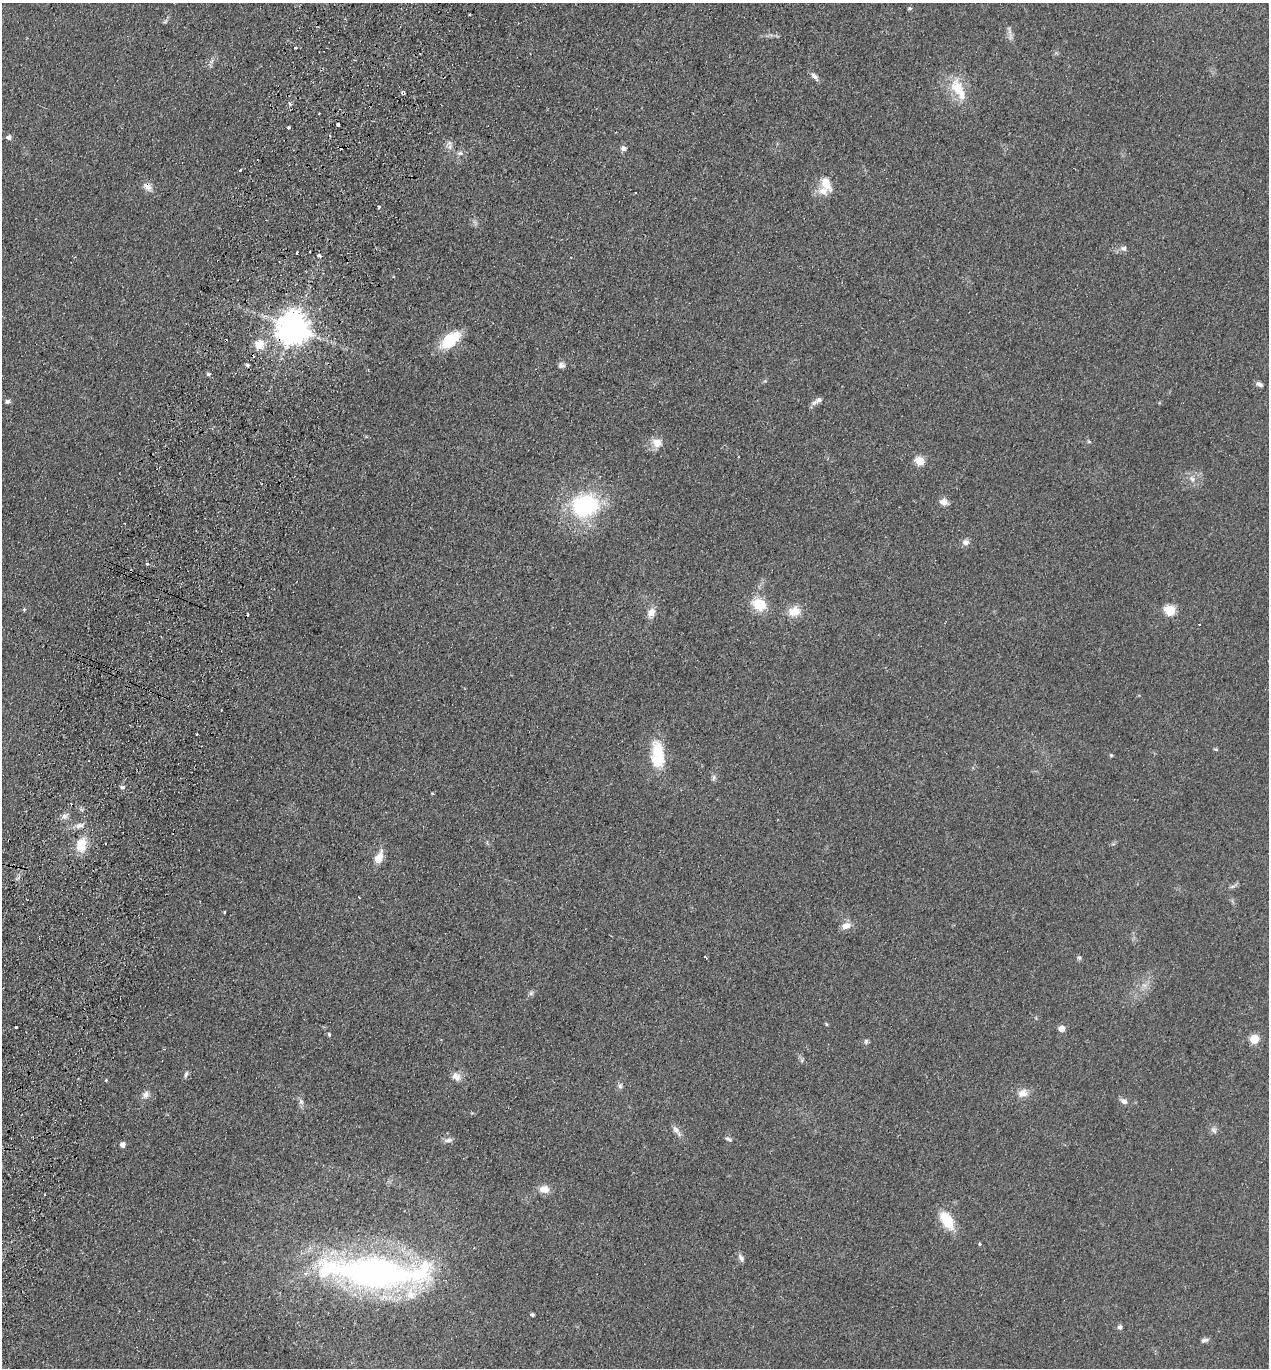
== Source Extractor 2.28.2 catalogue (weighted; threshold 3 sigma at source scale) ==
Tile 7 of 4 x 4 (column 3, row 2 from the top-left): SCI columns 2859-4125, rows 2755-4120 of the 5586 x 5508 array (HDU 1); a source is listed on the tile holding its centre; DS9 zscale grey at full resolution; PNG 1271 x 1370 px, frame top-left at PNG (2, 3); no overlay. Shown black and unused: <1% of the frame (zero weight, under 2 of 3 exposures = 3% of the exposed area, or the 3 px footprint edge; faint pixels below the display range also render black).
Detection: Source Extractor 2.28.2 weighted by HDU 2 'WHT'; one run over the whole footprint, this tile lists its part. Background 0.0768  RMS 0.0083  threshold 0.0373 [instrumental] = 3 sigma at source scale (4.5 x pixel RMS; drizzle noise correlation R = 1.50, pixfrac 1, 0.05/0.05 arcsec/px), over >= 5 px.
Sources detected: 97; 8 cosmic-ray / hot-pixel residue — not listed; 3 inside a brighter listed object's ellipse — not listed separately; the other 86 listed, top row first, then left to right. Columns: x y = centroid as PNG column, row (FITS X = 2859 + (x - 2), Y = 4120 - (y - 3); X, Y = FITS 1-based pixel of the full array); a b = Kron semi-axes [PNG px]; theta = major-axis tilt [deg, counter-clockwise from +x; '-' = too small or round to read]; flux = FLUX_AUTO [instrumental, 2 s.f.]
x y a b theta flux
910 8 6 4 0 1.1
469 15 3 2 - 1.1
295 48 3 3 - 1.2
815 76 12 6 -46 3.4
958 89 35 15 -60 23
290 104 4 4 - 2
337 125 3 3 - 4.5
289 127 3 3 - 1.2
9 137 7 6 - 2.4
450 147 10 6 75 3.3
623 148 6 6 - 3.1
460 153 10 6 0 2.7
240 170 3 3 - 1
826 183 19 11 -62 12
147 187 13 8 -47 5.5
379 207 3 3 - 1.7
1124 248 8 7 - 2.5
297 252 3 2 - 1.7
319 255 4 3 - 6.7
293 328 9 9 - 1600
450 340 18 10 37 37
259 344 13 12 - 11
247 365 5 4 - 1.7
561 365 8 7 - 3
208 374 4 4 - 1.8
1259 384 8 5 -25 2.6
819 400 11 7 24 3.4
8 401 7 5 8 2
1089 442 6 4 -1 1.1
657 443 13 11 -21 8.6
920 461 5 5 - 31
1192 479 8 6 -23 2.7
943 502 9 8 - 5.2
585 506 34 27 7 81
966 542 8 7 - 3.9
148 564 3 3 - 10
131 571 3 2 - 0.74
759 604 15 11 -34 22
24 609 5 5 - 0.91
1170 610 6 5 - 51
794 611 16 13 15 11
651 613 12 9 67 6.9
1216 749 8 2 -21 0.85
658 752 27 16 -79 26
1111 755 5 5 - 0.99
714 778 9 4 89 1.9
122 787 5 5 - 2.3
432 793 3 3 - 0.9
64 816 8 6 17 2.8
79 825 14 6 13 4.4
81 845 16 11 80 16
379 858 13 7 65 12
225 912 3 2 - 0.95
846 926 11 8 20 6.5
706 957 4 2 - 1.7
1079 957 6 5 - 1.6
531 993 7 6 - 1.8
826 1024 5 3 - 0.83
16 1027 3 3 - 5.4
1062 1029 5 5 - 7.9
329 1034 4 3 - 1.4
1254 1039 5 5 - 29
866 1041 8 5 76 1.7
802 1061 6 4 -73 1.4
186 1074 10 4 66 1.8
456 1077 12 8 -45 5.8
106 1080 3 3 - 1.2
620 1086 8 6 75 2.2
1023 1093 14 11 22 7.1
146 1095 10 9 - 4.1
301 1101 6 6 - 2.1
1124 1101 10 6 -16 3.4
675 1129 13 7 -61 3.9
1214 1130 9 7 -45 2.7
728 1139 9 4 -28 1.7
448 1140 13 5 7 3
123 1145 5 4 - 4.8
544 1189 11 9 -7 8.3
44 1194 3 2 - 1.2
947 1220 17 10 -58 28
979 1244 4 3 - 1.1
741 1258 11 6 -56 2.7
375 1272 113 30 -4 370
532 1315 4 3 - 1.7
1120 1327 6 5 - 2.4
1205 1340 10 5 15 2.4
Overlapping masked pixels (flux is a lower limit): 3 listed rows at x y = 147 187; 293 328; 131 571